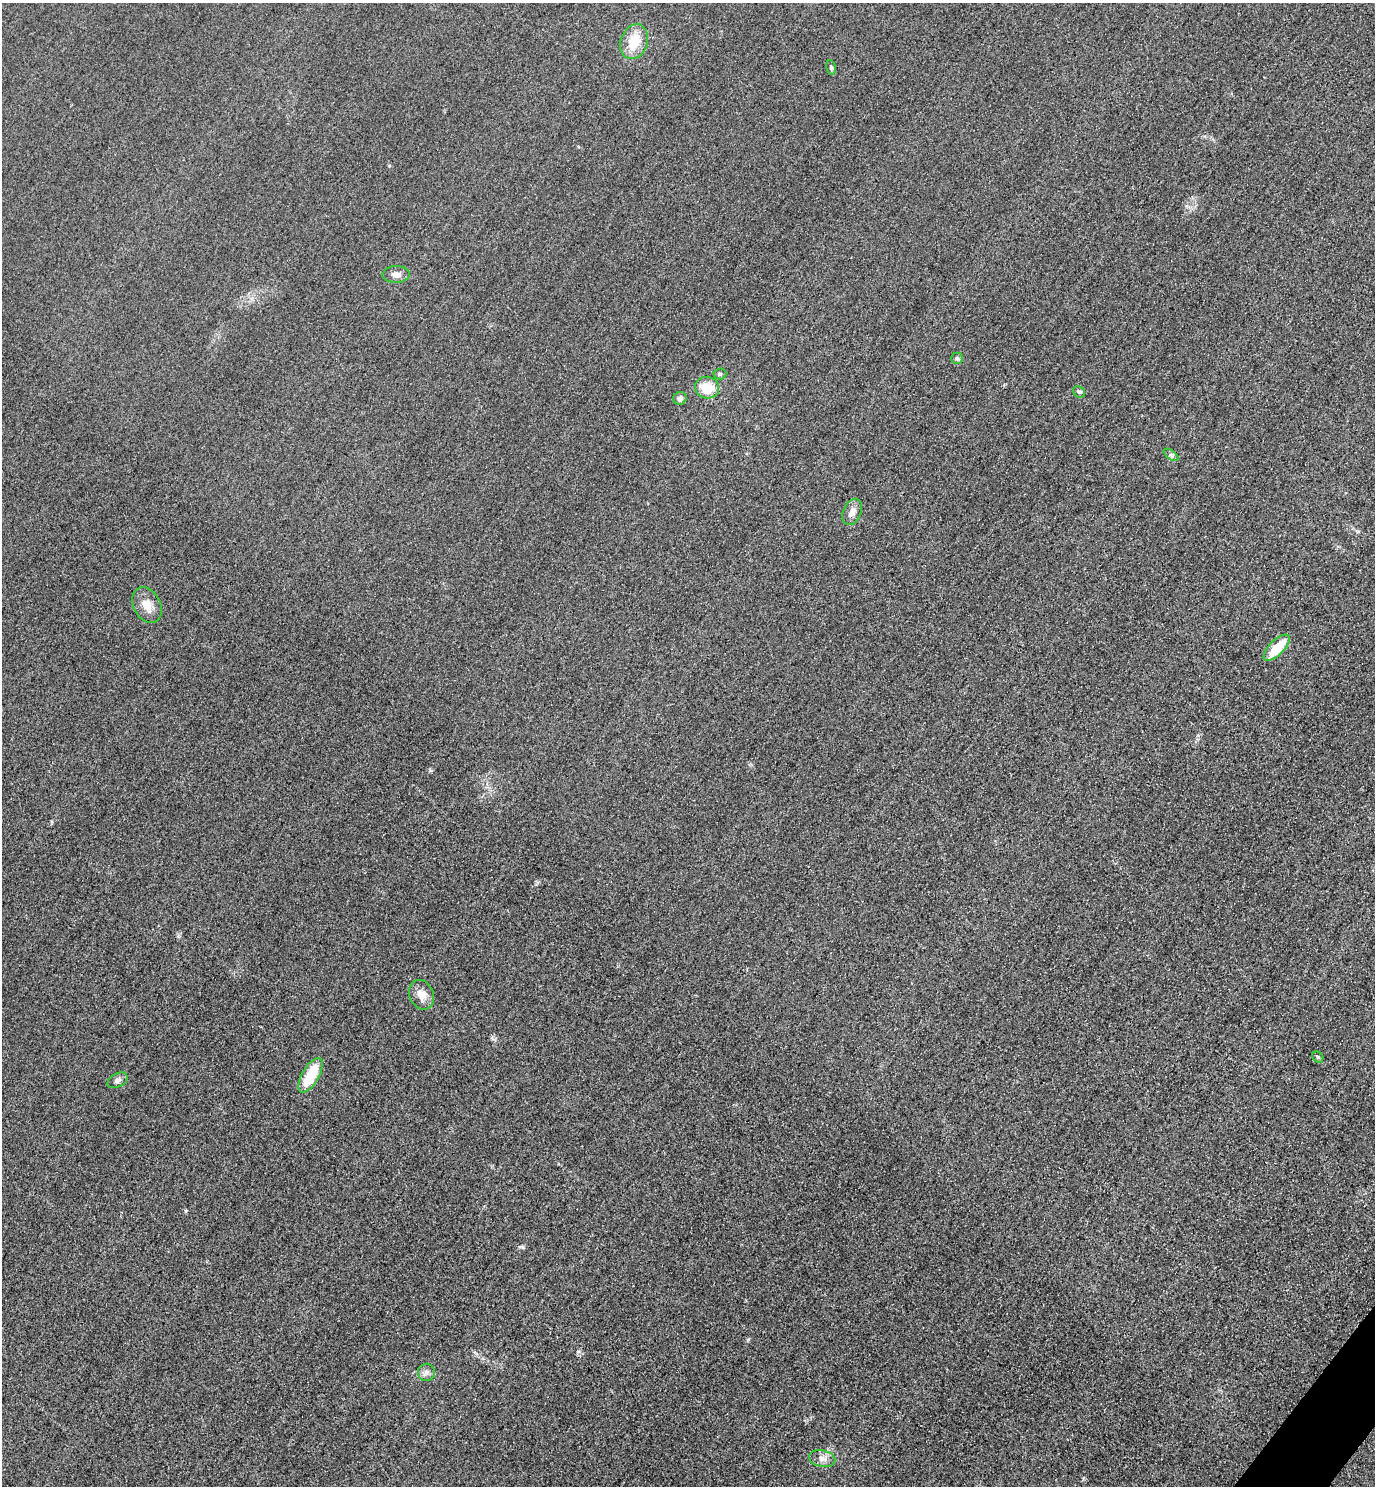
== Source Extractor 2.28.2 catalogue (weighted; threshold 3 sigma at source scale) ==
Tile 6 of 4 x 4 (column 2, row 2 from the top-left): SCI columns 1697-3069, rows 2998-4481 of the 5996 x 5993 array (HDU 1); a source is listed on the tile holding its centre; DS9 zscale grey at full resolution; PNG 1377 x 1488 px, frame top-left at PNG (2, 3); each listed source drawn as its Kron ellipse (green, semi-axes under 4 px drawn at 4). Shown black and unused: <1% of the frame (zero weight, under 3 of 4 exposures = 3% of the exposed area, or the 3 px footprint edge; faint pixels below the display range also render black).
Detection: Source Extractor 2.28.2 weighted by HDU 2 'WHT'; one run over the whole footprint, this tile lists its part. Background 0.0511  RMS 0.017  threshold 0.0753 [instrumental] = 3 sigma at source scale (4.5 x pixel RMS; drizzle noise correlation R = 1.50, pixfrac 1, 0.05/0.05 arcsec/px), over >= 5 px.
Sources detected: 18; all 18 listed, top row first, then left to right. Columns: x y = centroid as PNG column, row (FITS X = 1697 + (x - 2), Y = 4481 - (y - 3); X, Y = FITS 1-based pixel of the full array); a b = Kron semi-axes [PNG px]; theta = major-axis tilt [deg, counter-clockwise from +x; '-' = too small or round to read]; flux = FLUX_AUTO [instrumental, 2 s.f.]
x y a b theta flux
634 42 18 13 70 41
831 68 7 4 -80 3.2
396 274 13 8 1 10
957 358 6 5 - 3.1
720 374 6 5 - 3.1
707 388 12 11 - 40
1079 392 6 5 - 2.8
680 398 7 6 - 6.5
1171 455 8 4 -36 3.6
852 512 14 9 65 12
147 605 19 13 -63 21
1277 648 17 7 45 45
422 995 15 12 -68 17
1318 1057 6 5 - 2.4
311 1075 19 8 60 58
117 1080 11 6 28 5.7
426 1372 8 8 - 6.7
822 1459 13 8 -12 11
Unlisted compact peaks at least as high as the median listed source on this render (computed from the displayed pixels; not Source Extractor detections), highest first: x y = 578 1351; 186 1211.